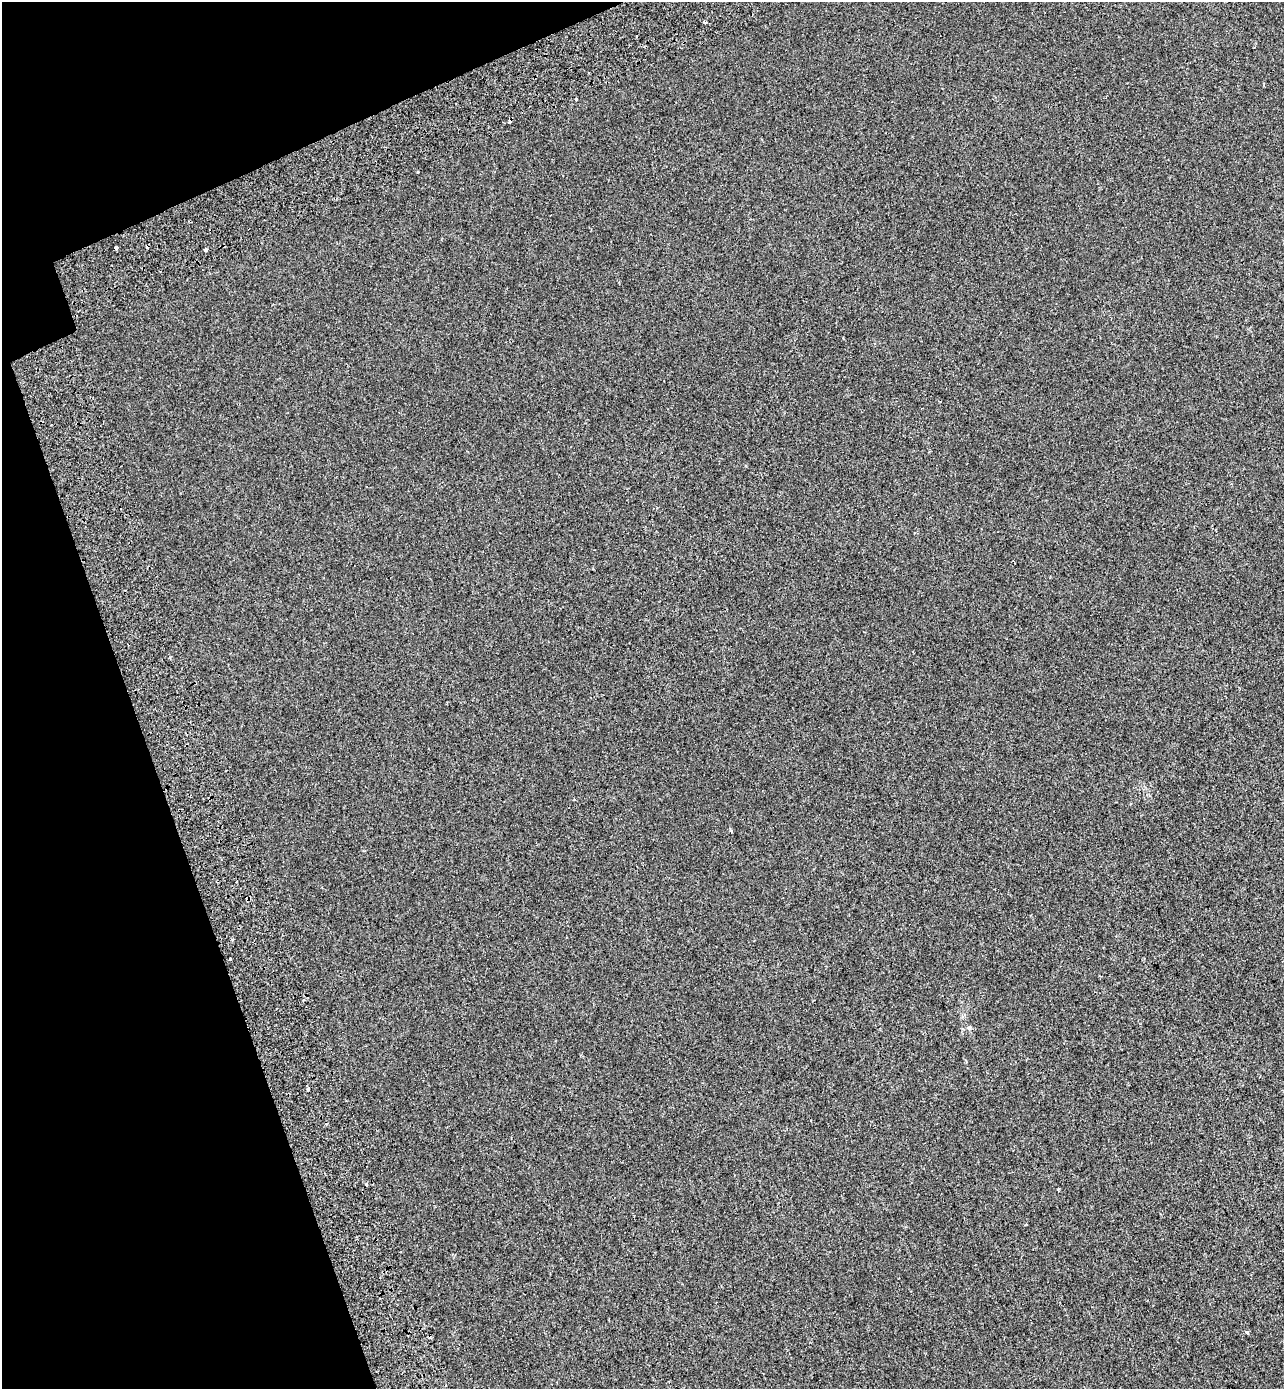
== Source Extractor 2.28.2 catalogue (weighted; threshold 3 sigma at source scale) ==
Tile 5 of 4 x 4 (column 1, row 2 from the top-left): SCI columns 252-1533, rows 2868-4254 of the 5579 x 5738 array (HDU 1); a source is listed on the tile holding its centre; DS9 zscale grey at full resolution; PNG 1286 x 1391 px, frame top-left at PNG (2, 2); no overlay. Shown black and unused: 16% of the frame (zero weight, under 2 of 3 exposures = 7% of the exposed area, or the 3 px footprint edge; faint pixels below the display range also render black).
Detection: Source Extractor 2.28.2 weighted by HDU 2 'WHT'; one run over the whole footprint, this tile lists its part. Background -1.84e-04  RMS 0.0045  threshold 0.0203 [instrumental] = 3 sigma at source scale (4.5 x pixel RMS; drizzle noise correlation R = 1.50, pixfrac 1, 0.0396/0.0396 arcsec/px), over >= 5 px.
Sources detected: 14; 4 cosmic-ray / hot-pixel residue — not listed; the other 10 listed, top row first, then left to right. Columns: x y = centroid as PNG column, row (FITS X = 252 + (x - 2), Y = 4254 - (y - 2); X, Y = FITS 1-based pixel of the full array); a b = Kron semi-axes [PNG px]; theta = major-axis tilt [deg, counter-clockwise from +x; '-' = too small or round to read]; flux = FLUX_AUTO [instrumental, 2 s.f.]
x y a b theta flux
705 22 3 3 - 1.2
576 99 3 3 - 2.7
418 172 3 2 - 0.35
116 247 3 3 - 2.8
206 250 4 3 - 2.3
230 959 3 3 - 3.6
308 1088 5 3 - 4.2
366 1184 3 3 - 2.9
1058 1190 3 3 - 0.38
1247 1332 4 3 - 0.95
Overlapping masked pixels (flux is a lower limit): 1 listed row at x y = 116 247